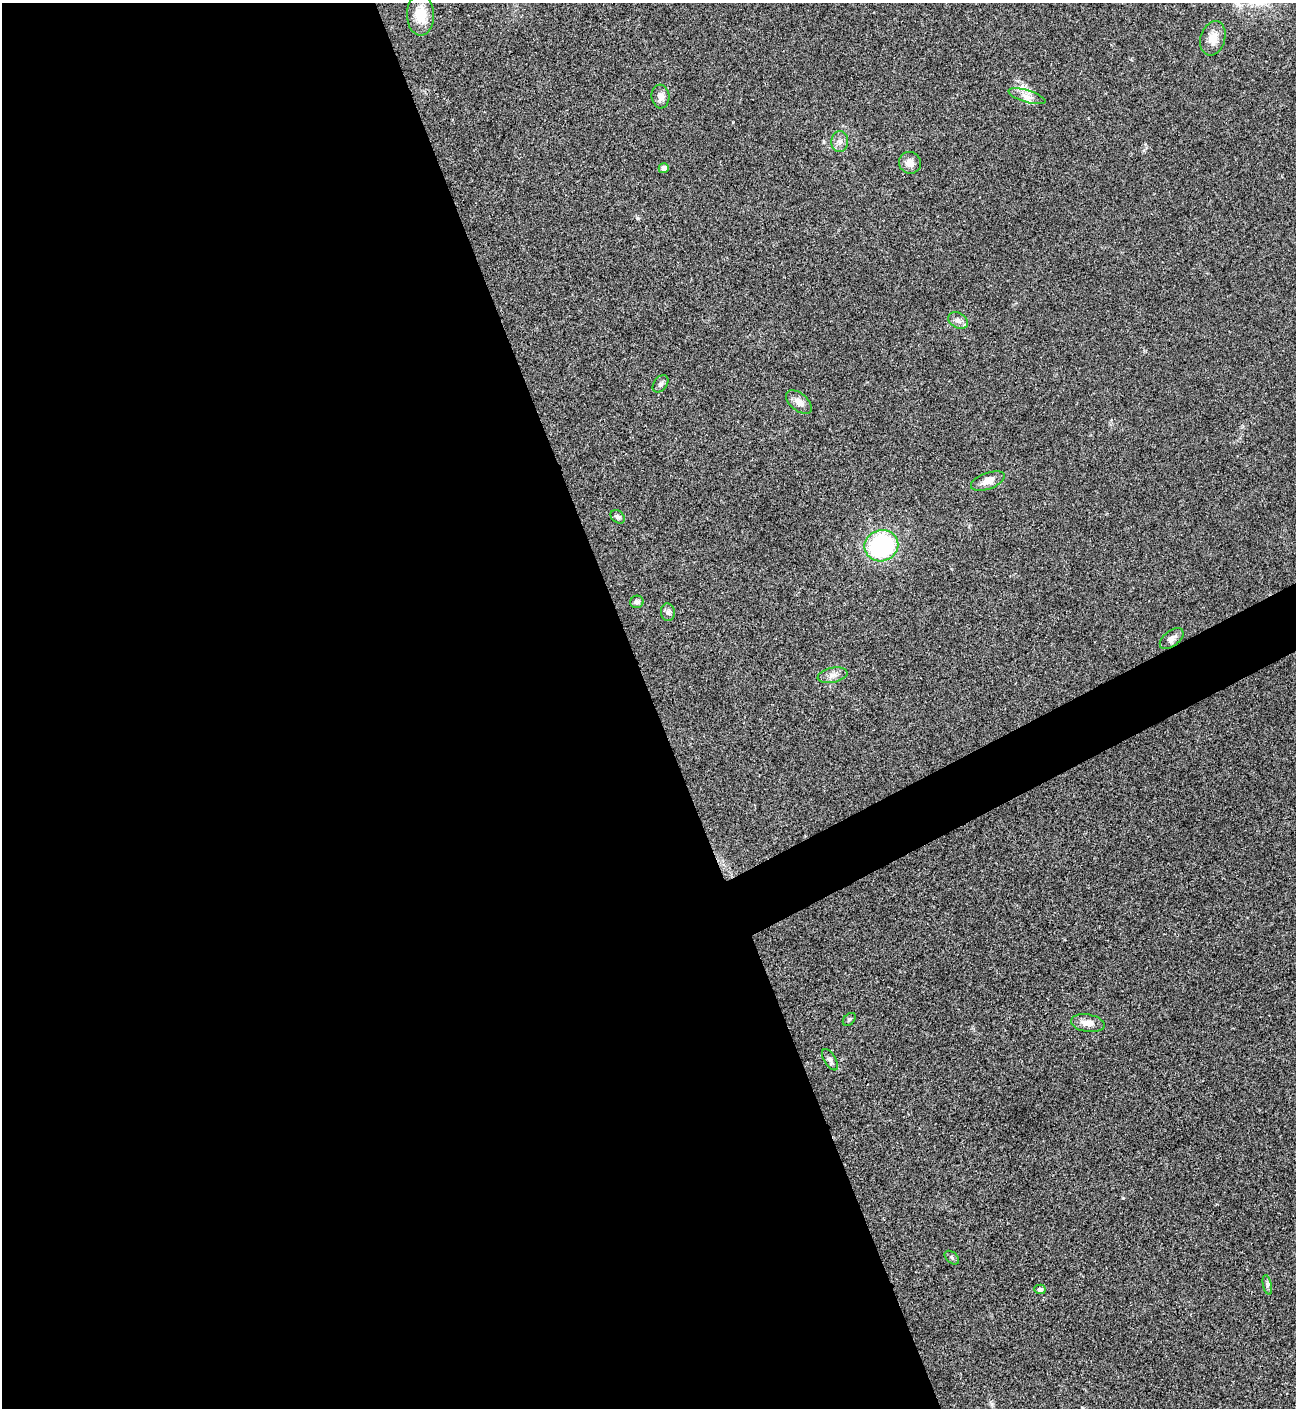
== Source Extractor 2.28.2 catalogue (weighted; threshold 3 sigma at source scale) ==
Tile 9 of 4 x 4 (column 1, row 3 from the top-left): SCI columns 288-1581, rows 1409-2814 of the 5619 x 5631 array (HDU 1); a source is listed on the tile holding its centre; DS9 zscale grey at full resolution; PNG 1298 x 1410 px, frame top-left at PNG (2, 3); each listed source drawn as its Kron ellipse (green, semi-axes under 4 px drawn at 4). Shown black and unused: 53% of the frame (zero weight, under 3 of 4 exposures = <1% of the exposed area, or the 3 px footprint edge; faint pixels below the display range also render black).
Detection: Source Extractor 2.28.2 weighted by HDU 2 'WHT'; one run over the whole footprint, this tile lists its part. Background 0.0201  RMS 0.0039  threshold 0.0176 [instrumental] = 3 sigma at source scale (4.5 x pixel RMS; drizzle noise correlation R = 1.50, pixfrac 1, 0.05/0.05 arcsec/px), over >= 5 px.
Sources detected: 23; all 23 listed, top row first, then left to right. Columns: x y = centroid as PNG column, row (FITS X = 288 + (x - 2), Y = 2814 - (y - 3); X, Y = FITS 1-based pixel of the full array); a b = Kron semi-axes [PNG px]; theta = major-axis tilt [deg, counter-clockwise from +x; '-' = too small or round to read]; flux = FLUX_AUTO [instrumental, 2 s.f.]
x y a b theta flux
420 15 21 13 -89 8.1
1213 38 17 12 72 4.3
1027 96 19 6 -17 2.8
660 97 12 9 -86 2.2
840 142 10 8 87 2
910 163 11 10 - 3.1
664 168 5 5 - 1.8
958 321 10 7 -29 1.8
661 384 9 6 51 1.1
799 402 15 8 -40 2.9
988 481 18 8 20 3.4
618 517 8 6 -38 1.1
881 546 17 15 20 44
637 602 6 6 - 1.1
668 612 9 7 -83 1.3
1172 639 14 7 39 1.9
833 675 15 7 12 2.3
849 1019 7 5 47 0.72
1088 1023 17 8 -9 3.3
830 1060 12 6 -60 1.4
952 1258 8 5 -40 0.79
1267 1285 10 4 -78 0.91
1040 1289 5 5 - 0.85